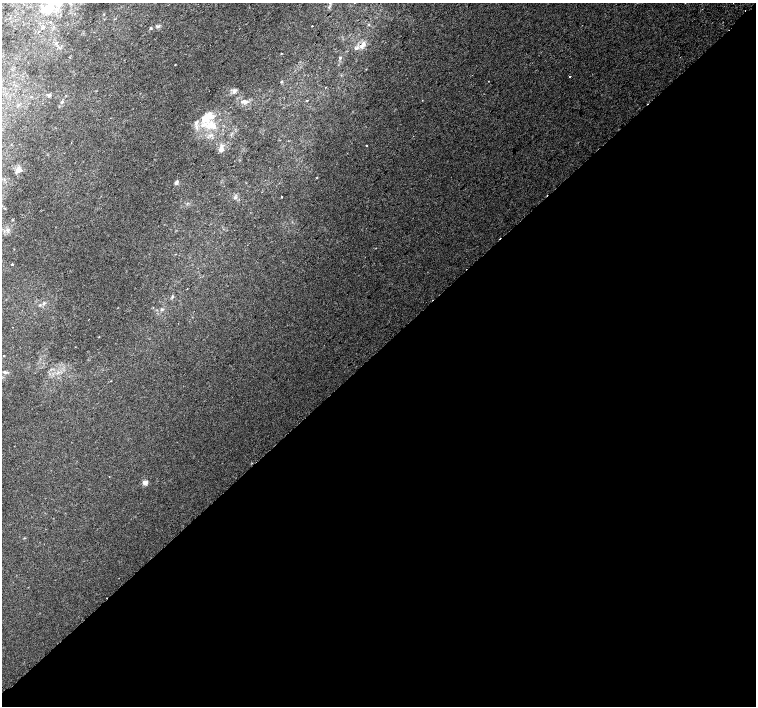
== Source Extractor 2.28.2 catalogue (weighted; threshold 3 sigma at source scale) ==
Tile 15 of 4 x 4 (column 3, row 4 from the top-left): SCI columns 3049-4555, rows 255-1662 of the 6092 x 6075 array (HDU 1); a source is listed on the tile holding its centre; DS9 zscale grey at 2 x 2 block average (1 PNG px = mean of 2 x 2 image px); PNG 758 x 708 px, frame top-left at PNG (2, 3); no overlay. Shown black and unused: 51% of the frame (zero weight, under 2 of 3 exposures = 2% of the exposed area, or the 3 px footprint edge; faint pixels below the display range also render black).
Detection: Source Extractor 2.28.2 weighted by HDU 2 'WHT'; one run over the whole footprint, this tile lists its part. Background 0.00436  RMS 0.0038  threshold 0.017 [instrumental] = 3 sigma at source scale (4.5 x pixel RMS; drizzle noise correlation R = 1.50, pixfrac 1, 0.0396/0.0396 arcsec/px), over >= 5 px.
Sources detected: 45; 2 cosmic-ray / hot-pixel residue — not listed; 2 inside a brighter listed object's ellipse — not listed separately; the other 41 listed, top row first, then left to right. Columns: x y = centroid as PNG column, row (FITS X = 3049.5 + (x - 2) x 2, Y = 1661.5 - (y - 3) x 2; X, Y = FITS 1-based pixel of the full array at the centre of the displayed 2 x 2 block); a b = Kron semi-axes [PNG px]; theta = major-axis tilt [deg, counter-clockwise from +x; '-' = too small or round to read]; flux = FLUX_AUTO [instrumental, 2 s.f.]
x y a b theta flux
59 3 9 7 63 6.9
329 7 4 3 - 0.95
48 8 12 10 44 15
369 24 3 2 - 0.45
158 26 5 3 - 1.1
312 26 2 2 - 1.9
43 27 4 3 - 0.87
56 43 3 3 - 0.78
363 44 8 6 64 4.1
356 48 4 3 - 1.4
281 54 3 2 - 0.66
340 58 4 3 - 1
175 65 2 2 - 0.39
366 69 2 2 - 0.38
570 77 2 2 - 0.95
488 81 2 2 - 0.26
281 82 4 2 - 0.56
325 87 2 2 - 1.1
234 91 8 5 52 2.5
49 95 5 4 - 1.4
31 97 3 2 - 0.44
307 100 2 2 - 1.9
244 101 8 5 -3 3.5
62 102 4 3 - 0.94
209 114 9 7 -63 6.7
196 123 8 5 57 3.2
211 125 15 10 -11 16
11 145 3 2 - 0.33
367 146 2 2 - 0.67
221 150 6 5 - 3.8
18 170 8 5 47 4.4
176 183 6 4 50 1.8
236 197 4 2 - 0.89
281 197 2 2 - 1.1
12 264 2 2 - 1
172 296 3 3 - 0.81
44 303 4 3 - 1.1
40 305 4 3 - 0.89
4 355 3 2 - 0.37
109 477 2 2 - 0.84
145 482 4 4 - 5
Isophote crosses this tile's border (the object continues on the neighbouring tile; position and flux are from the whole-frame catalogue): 1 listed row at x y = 59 3
Diffuse or blended objects may show on this block-average render without a row.